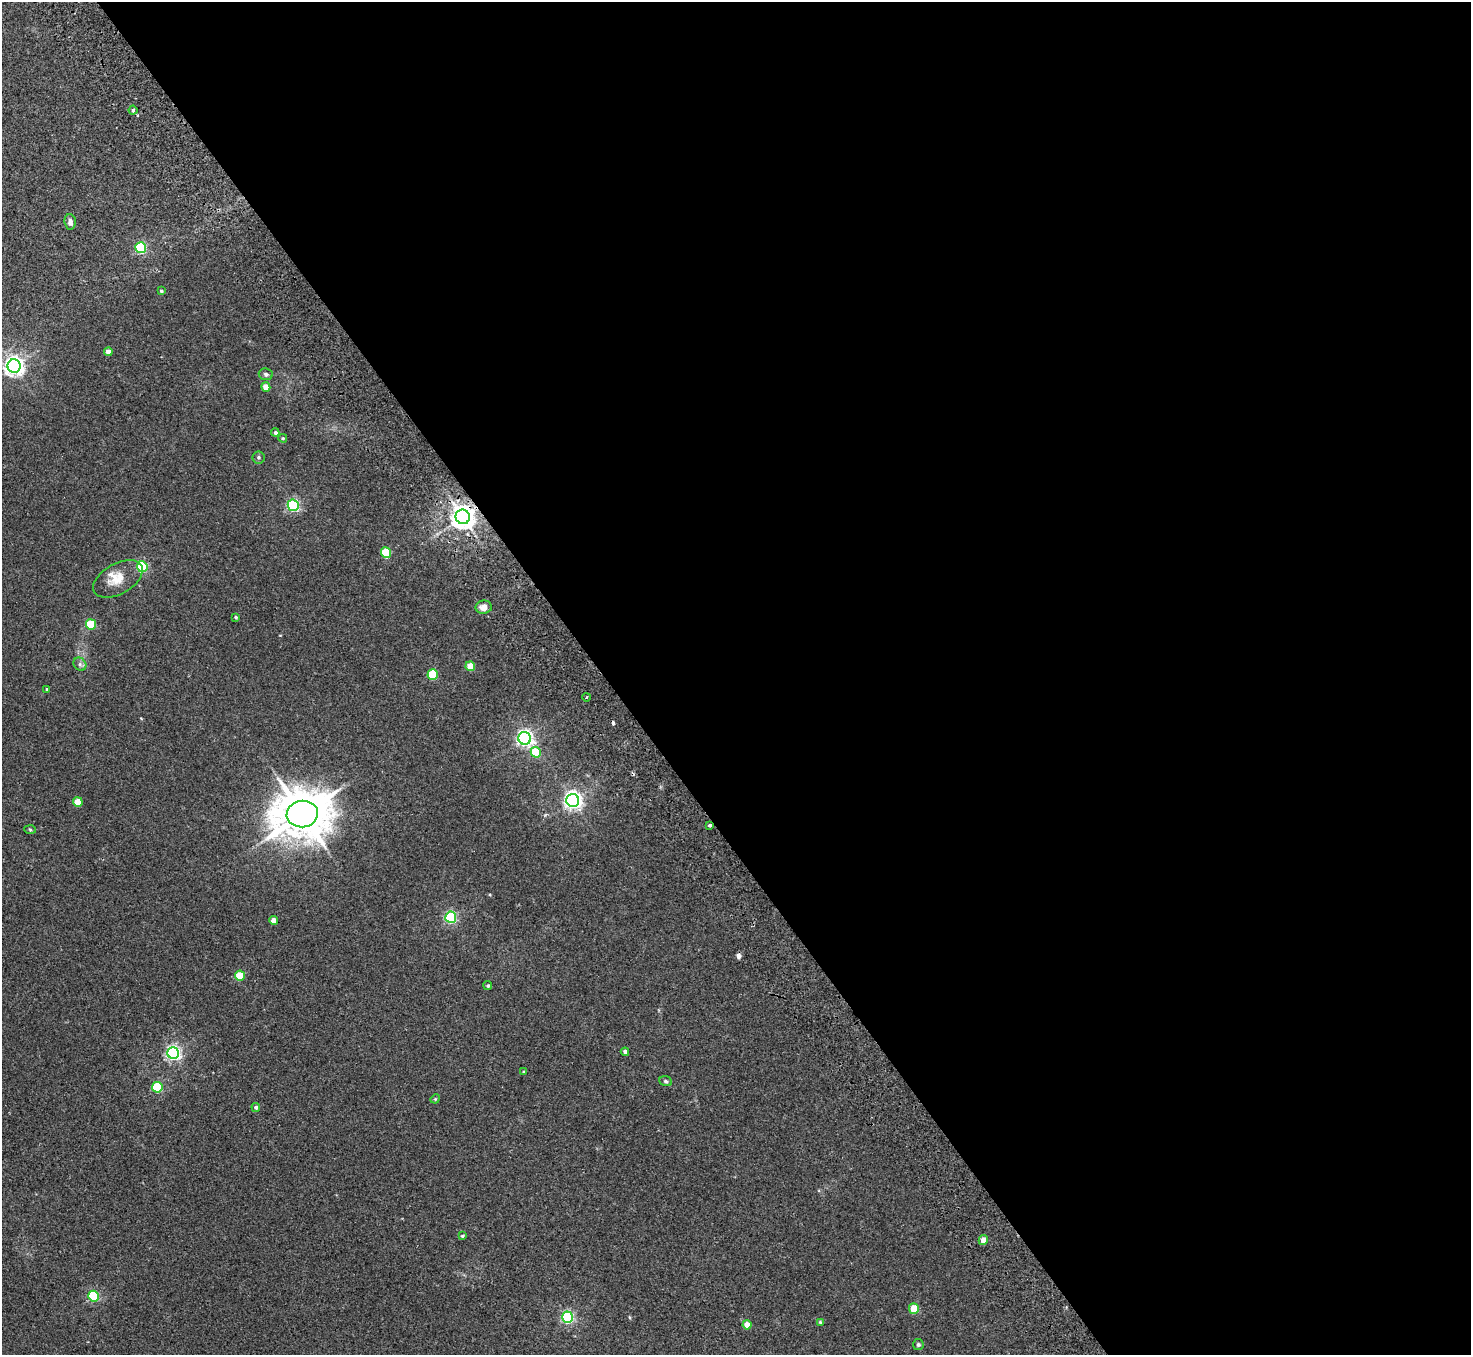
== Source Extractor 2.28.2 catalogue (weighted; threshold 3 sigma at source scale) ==
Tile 8 of 4 x 4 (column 4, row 2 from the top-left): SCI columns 4460-5928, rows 2906-4258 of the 5982 x 5946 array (HDU 1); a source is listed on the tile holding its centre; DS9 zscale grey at full resolution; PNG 1473 x 1357 px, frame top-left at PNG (2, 2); each listed source drawn as its Kron ellipse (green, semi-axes under 4 px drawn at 4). Shown black and unused: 59% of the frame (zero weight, under 2 of 3 exposures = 3% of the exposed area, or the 3 px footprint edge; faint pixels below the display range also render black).
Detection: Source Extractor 2.28.2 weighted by HDU 2 'WHT'; one run over the whole footprint, this tile lists its part. Background 0.0178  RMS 0.0058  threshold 0.0263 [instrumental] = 3 sigma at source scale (4.5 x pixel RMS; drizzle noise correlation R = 1.50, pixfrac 1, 0.05/0.05 arcsec/px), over >= 5 px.
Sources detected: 53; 2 cosmic-ray / hot-pixel residue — neither listed nor drawn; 1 inside a brighter listed object's ellipse — not listed separately; the other 50 listed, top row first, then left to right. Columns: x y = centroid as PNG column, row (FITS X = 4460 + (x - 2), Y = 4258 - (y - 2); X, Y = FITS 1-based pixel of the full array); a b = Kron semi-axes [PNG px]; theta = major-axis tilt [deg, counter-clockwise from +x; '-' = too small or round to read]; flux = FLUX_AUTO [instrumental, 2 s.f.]
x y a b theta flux
133 110 4 4 - 0.78
70 222 8 5 -85 2
141 248 5 5 - 50
161 291 4 3 - 0.91
108 352 4 4 - 3.8
14 366 7 6 - 280
266 374 7 5 -8 1.2
266 387 5 4 - 7.3
275 433 4 4 - 1.1
283 438 4 3 - 0.61
258 457 6 6 - 1
293 505 5 5 - 76
463 517 7 7 - 530
386 552 5 5 - 25
142 567 5 5 - 49
118 579 27 15 29 9.8
484 607 8 6 8 3.9
236 617 4 3 - 0.74
91 624 5 5 - 24
80 664 7 6 - 1.4
470 666 5 4 - 8.7
433 675 5 5 - 26
47 689 4 4 - 0.53
587 697 4 3 - 0.48
525 738 6 6 - 170
536 752 5 5 - 26
573 800 6 6 - 230
78 802 5 4 - 10
302 814 16 13 10 2400
710 825 4 3 - 2.1
30 829 6 4 -3 0.65
451 917 5 5 - 76
274 920 4 4 - 4.1
240 976 5 5 - 17
488 986 4 4 - 0.89
625 1052 4 4 - 1.8
173 1053 6 5 - 140
523 1072 4 3 - 0.6
666 1081 6 5 - 0.91
157 1087 5 5 - 37
435 1099 5 4 - 0.52
256 1107 4 4 - 1.1
462 1236 4 3 - 0.71
983 1240 5 4 - 3.7
93 1296 5 5 - 48
914 1309 5 5 - 14
568 1317 5 5 - 80
820 1322 4 4 - 0.7
747 1325 4 4 - 5.3
918 1344 5 5 - 0.98
Overlapping masked pixels (flux is a lower limit): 2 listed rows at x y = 463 517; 710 825